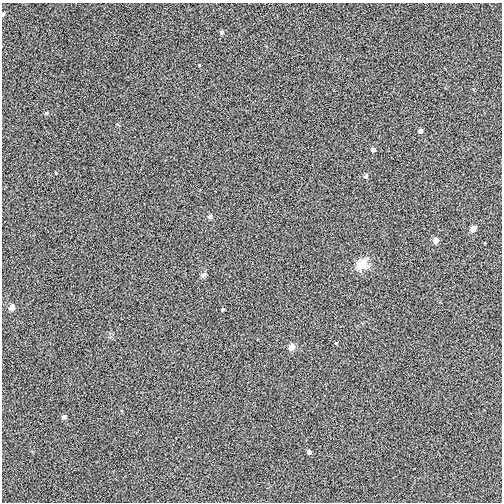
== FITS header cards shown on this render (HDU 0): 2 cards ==
NAXIS1  =                  500
NAXIS2  =                  500

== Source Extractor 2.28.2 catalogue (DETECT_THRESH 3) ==
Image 500 x 500 px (HDU 0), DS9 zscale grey, 1 PNG px = 1 image px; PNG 504 x 504 px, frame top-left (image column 1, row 500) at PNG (2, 3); no overlay
Background -5.31e-04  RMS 0.029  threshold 0.087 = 3 sigma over >= 5 px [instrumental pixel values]
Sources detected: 18; all 18 listed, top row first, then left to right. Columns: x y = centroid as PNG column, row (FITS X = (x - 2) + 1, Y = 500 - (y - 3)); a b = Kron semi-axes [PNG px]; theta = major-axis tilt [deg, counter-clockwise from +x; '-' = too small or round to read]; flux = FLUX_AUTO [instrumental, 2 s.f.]
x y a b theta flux
3 14 4 3 - 2.9
222 32 5 5 - 3.9
199 65 3 3 - 1.5
46 113 5 4 - 2.1
420 131 5 4 - 5.9
373 150 5 4 - 5.8
365 176 6 5 - 3.8
210 217 5 5 - 5.2
473 229 5 4 - 16
435 240 5 5 - 12
361 264 18 13 46 23
204 275 10 4 36 4
12 307 5 5 - 15
223 309 3 3 - 2.2
336 343 4 3 - 1.8
292 347 5 5 - 16
64 417 5 4 - 5.9
309 452 5 4 - 5.2
At the frame edge (FLAGS 8, measured only in part): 1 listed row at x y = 3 14